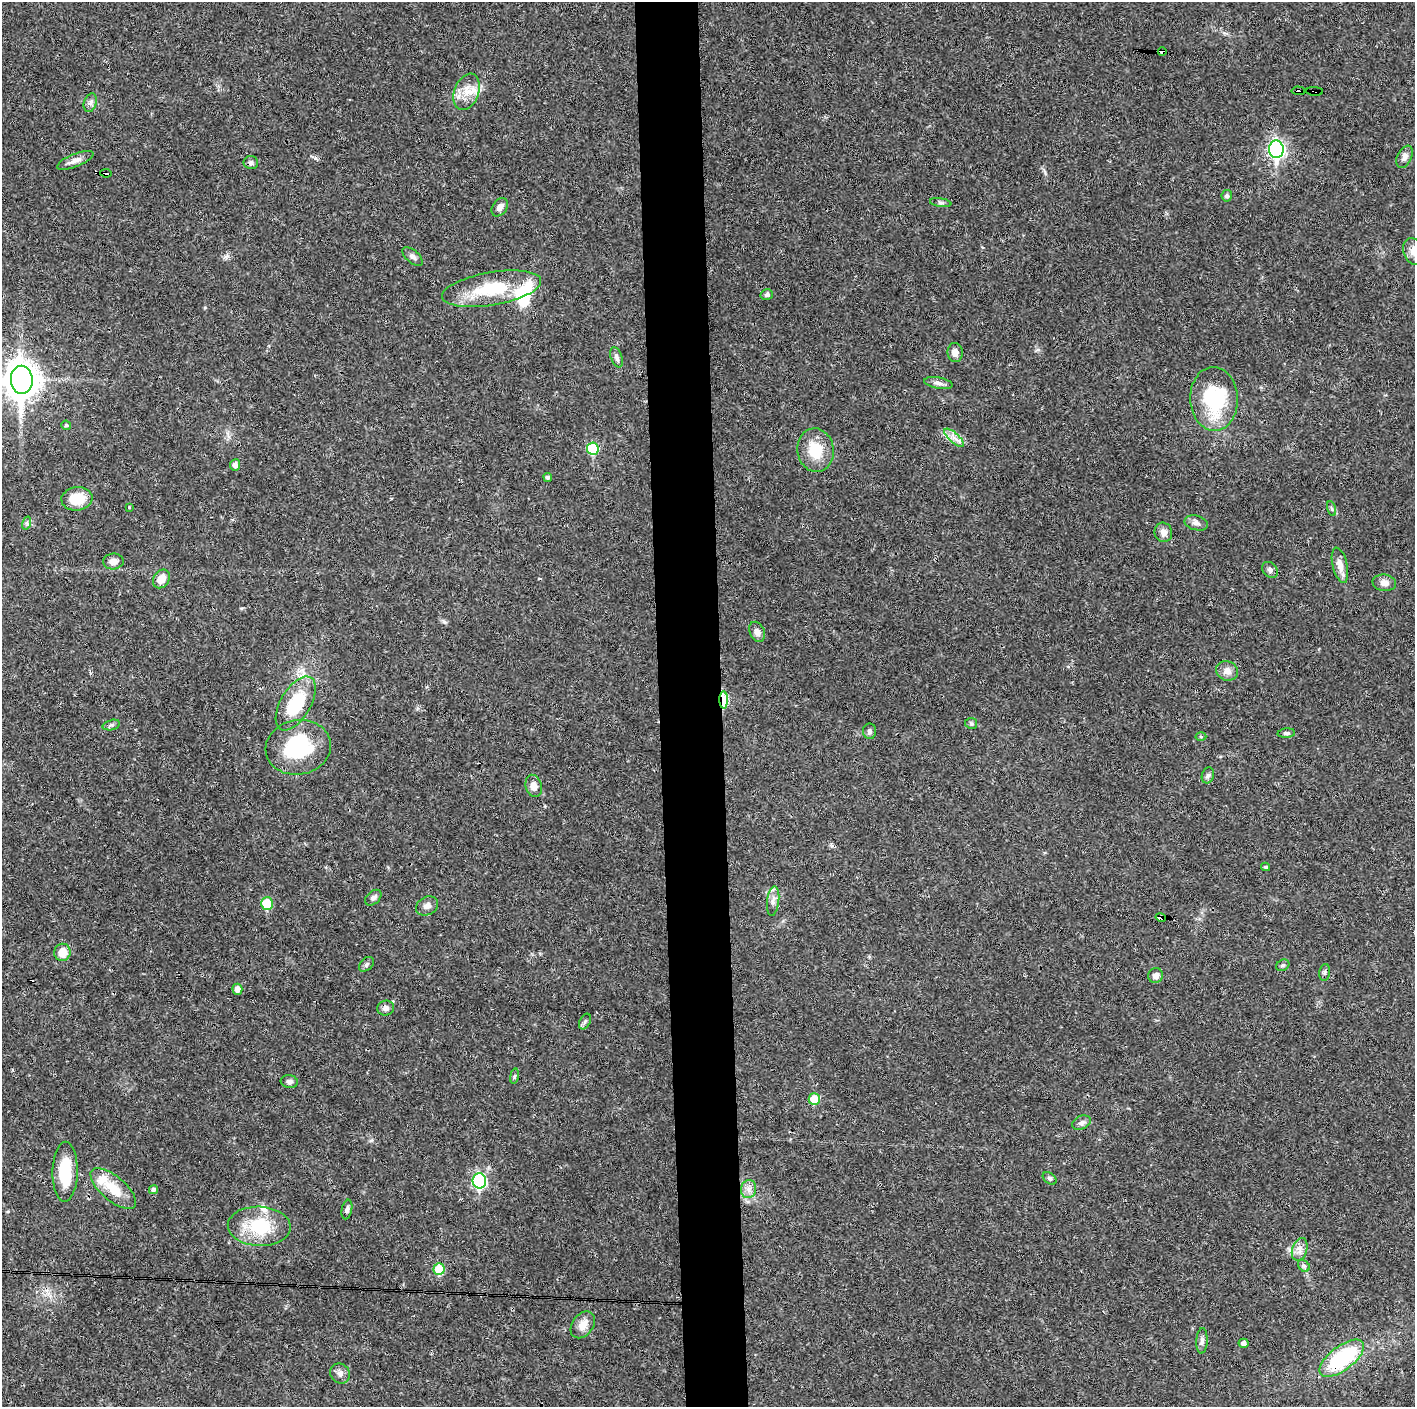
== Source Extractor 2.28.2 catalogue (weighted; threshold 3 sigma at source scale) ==
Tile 5 of 3 x 3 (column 2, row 2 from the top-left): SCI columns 1414-2826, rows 1406-2810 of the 4239 x 4216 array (HDU 1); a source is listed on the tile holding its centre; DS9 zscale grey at full resolution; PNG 1417 x 1409 px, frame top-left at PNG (2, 2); each listed source drawn as its Kron ellipse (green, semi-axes under 4 px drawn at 4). Shown black and unused: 5% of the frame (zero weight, under 3 of 4 exposures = <1% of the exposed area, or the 3 px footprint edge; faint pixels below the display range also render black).
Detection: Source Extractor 2.28.2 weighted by HDU 2 'WHT'; one run over the whole footprint, this tile lists its part. Background 0.0269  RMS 0.0024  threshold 0.0106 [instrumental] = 3 sigma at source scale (4.5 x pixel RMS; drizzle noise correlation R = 1.50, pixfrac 1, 0.05/0.05 arcsec/px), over >= 5 px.
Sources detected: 92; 3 cosmic-ray / hot-pixel residue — neither listed nor drawn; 4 inside a brighter listed object's ellipse — not listed separately; the other 85 listed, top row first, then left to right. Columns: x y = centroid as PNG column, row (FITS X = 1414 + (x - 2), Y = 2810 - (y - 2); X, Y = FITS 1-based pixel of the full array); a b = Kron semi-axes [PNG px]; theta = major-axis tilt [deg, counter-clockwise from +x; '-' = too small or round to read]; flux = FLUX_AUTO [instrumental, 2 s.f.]
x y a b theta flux
1162 51 4 4 - 2.6
1298 91 6 3 -4 22
1315 91 8 3 -3 19
466 92 19 12 69 3.6
90 103 9 6 72 0.81
1276 149 9 7 -88 63
1404 157 12 7 64 1.1
75 160 19 6 21 1.4
251 163 7 6 - 0.63
106 173 6 4 -9 4.4
1227 196 5 5 - 0.61
941 203 11 4 -9 0.5
500 207 10 7 54 1.1
1413 251 14 10 -71 1.8
413 256 12 6 -42 0.82
492 289 50 16 10 13
767 295 6 5 - 0.51
955 353 9 7 -84 1.3
616 357 10 5 -70 0.75
22 380 14 11 -88 400
938 383 14 5 -10 1.1
1214 399 32 24 -87 18
66 425 5 4 - 0.38
954 438 12 5 -41 1.2
593 449 6 6 - 11
816 450 22 18 -81 6.5
235 465 5 5 - 0.98
548 477 4 4 - 0.45
77 499 15 12 7 5.5
129 507 3 3 - 0.22
1332 509 8 3 -71 0.38
27 523 7 4 73 0.45
1196 523 12 7 -14 1
1163 532 10 8 -72 1.4
113 561 10 8 6 1.3
1340 565 18 7 -76 2
1270 570 9 7 -46 0.71
161 579 10 7 55 2.5
1384 583 12 8 -6 1.4
757 632 10 7 -66 1.2
1227 671 11 9 -21 1.6
724 700 8 4 -89 12
296 703 30 15 59 12
971 723 6 5 - 0.4
111 725 9 5 15 0.51
870 731 8 6 89 0.63
1286 733 9 4 4 0.5
1201 737 5 3 - 0.29
298 747 33 27 10 17
1208 775 8 6 73 0.58
534 786 11 8 -75 1.7
1266 867 4 3 - 0.31
373 898 9 6 41 0.72
773 901 15 6 83 1.3
267 903 6 6 - 9.4
427 906 11 9 28 1.1
1161 917 5 4 - 24
62 952 8 8 - 3
366 964 8 6 43 0.55
1283 965 7 5 30 0.48
1325 972 8 5 84 0.52
1155 975 7 7 - 1.4
237 989 5 5 - 1.5
386 1008 8 7 - 1
585 1022 8 5 63 0.51
514 1076 8 4 81 0.4
289 1082 8 6 -10 0.78
814 1099 6 5 - 5.7
1081 1123 10 6 25 0.79
65 1172 30 12 89 9.4
1050 1178 8 5 -39 0.51
479 1181 7 6 - 29
113 1189 28 12 -40 5.9
153 1189 4 4 - 0.51
749 1189 9 7 80 1.2
347 1210 10 5 79 0.64
259 1226 31 19 -2 11
1300 1249 12 7 73 1.4
1304 1266 7 5 -45 0.46
439 1269 6 5 - 7.8
583 1325 15 10 54 2.3
1202 1341 13 5 87 0.83
1244 1343 5 4 - 0.92
1342 1358 26 12 37 22
340 1373 10 9 - 1.2
Overlapping masked pixels (flux is a lower limit): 7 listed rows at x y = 1162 51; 1298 91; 1315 91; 106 173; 724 700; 1161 917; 1342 1358
Isophote crosses this tile's border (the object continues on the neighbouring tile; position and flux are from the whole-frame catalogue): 2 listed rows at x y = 1413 251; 22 380